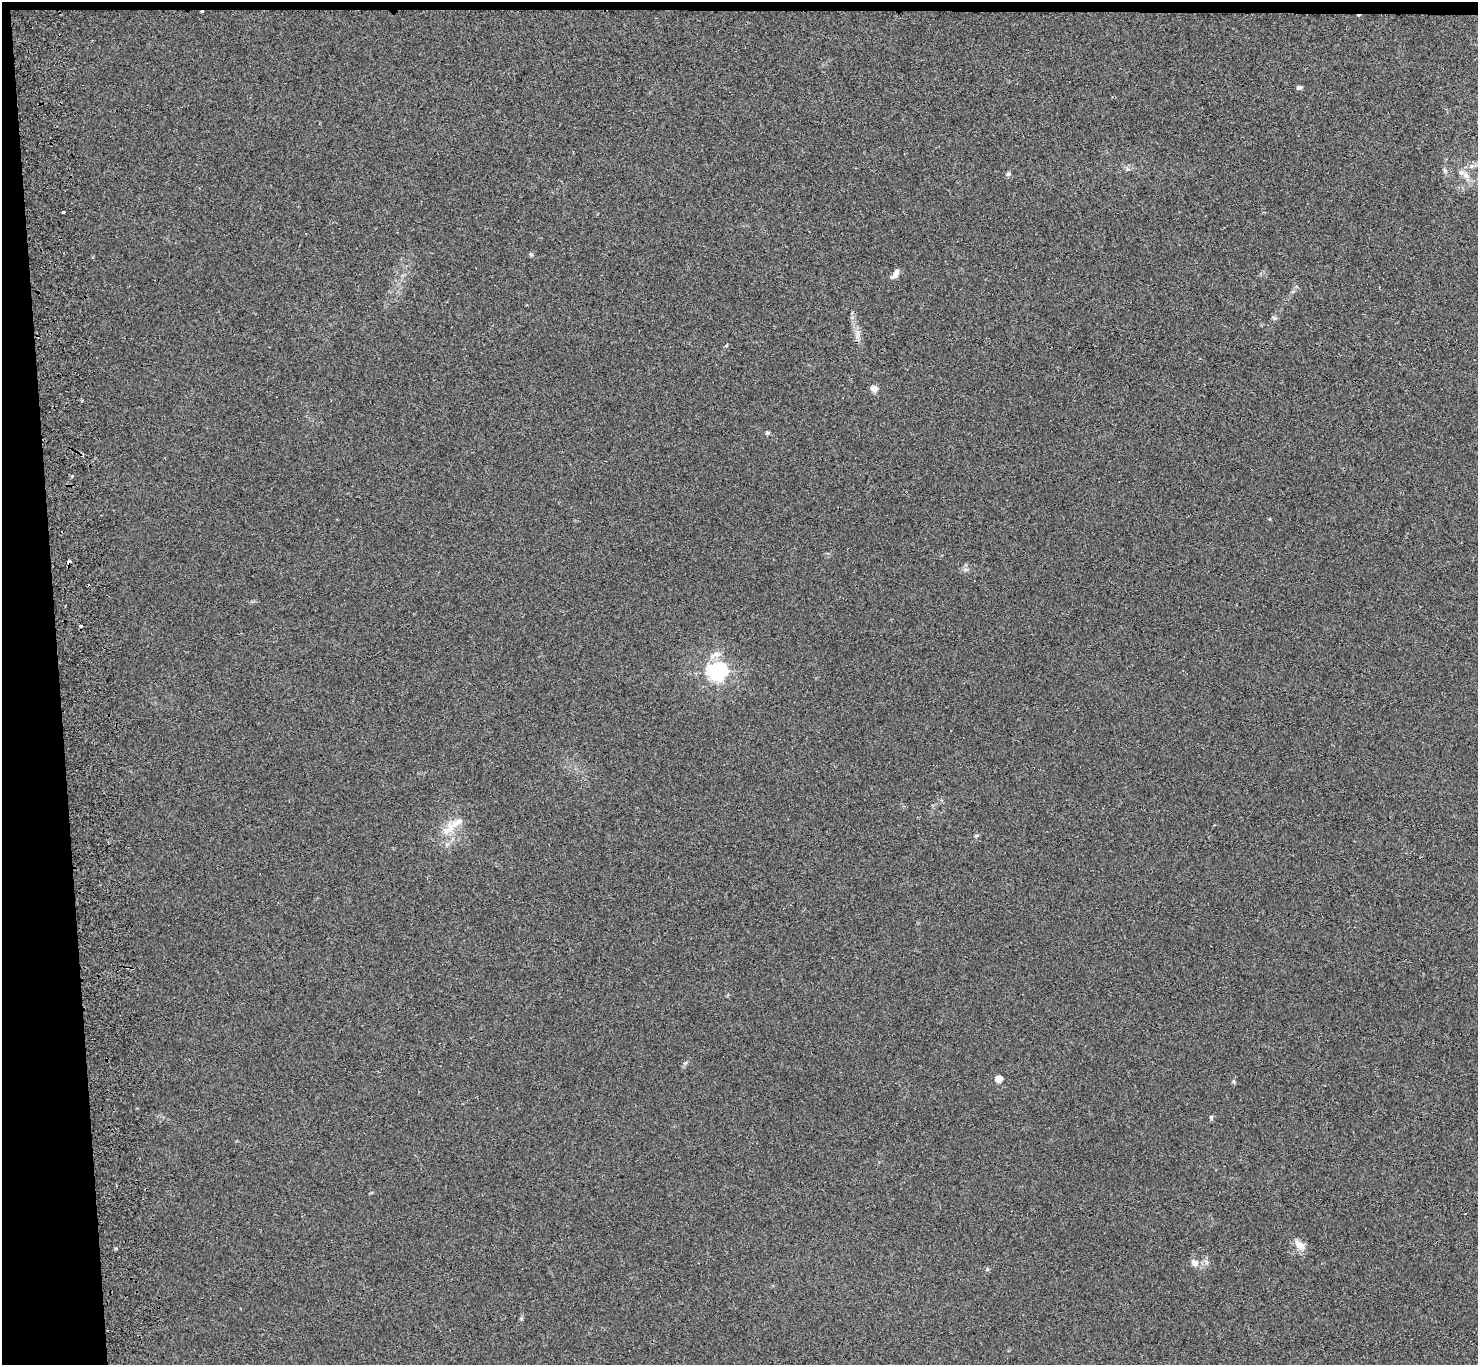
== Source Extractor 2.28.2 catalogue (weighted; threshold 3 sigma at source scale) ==
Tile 1 of 3 x 3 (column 1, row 1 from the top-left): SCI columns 57-1532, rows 2863-4225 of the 4541 x 4420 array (HDU 1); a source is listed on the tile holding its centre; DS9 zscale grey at full resolution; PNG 1480 x 1367 px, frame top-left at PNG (2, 2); no overlay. Shown black and unused: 5% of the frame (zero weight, under 2 of 3 exposures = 3% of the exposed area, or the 3 px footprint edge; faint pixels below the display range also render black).
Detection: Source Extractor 2.28.2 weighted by HDU 2 'WHT'; one run over the whole footprint, this tile lists its part. Background 0.0274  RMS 0.0066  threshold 0.0298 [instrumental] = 3 sigma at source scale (4.5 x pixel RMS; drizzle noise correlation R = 1.50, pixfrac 1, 0.05/0.05 arcsec/px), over >= 5 px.
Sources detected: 24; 3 cosmic-ray / hot-pixel residue — not listed; the other 21 listed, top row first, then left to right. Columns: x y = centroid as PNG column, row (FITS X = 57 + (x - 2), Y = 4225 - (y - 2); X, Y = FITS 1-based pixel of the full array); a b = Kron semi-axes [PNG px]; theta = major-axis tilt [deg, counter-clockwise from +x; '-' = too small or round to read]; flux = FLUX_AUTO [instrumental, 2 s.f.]
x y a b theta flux
1299 87 5 4 - 3.7
1471 166 7 5 11 1.9
1008 174 7 5 9 1.4
1466 175 15 6 -49 4.3
63 212 4 3 - 1.6
531 254 6 4 -62 1
895 274 13 6 53 3.4
874 388 10 8 -25 2.8
767 433 5 5 - 1.1
69 561 4 3 - 5.1
81 626 3 3 - 1.7
715 655 19 7 24 5.1
716 672 7 6 - 300
457 822 25 9 31 9.5
1214 825 3 2 - 0.45
998 1079 5 4 - 11
1211 1117 6 4 45 0.92
1300 1245 17 9 -42 5.3
1194 1263 11 8 -48 3.9
987 1269 5 4 - 0.92
521 1319 6 5 - 0.96
Overlapping masked pixels (flux is a lower limit): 1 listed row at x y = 69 561